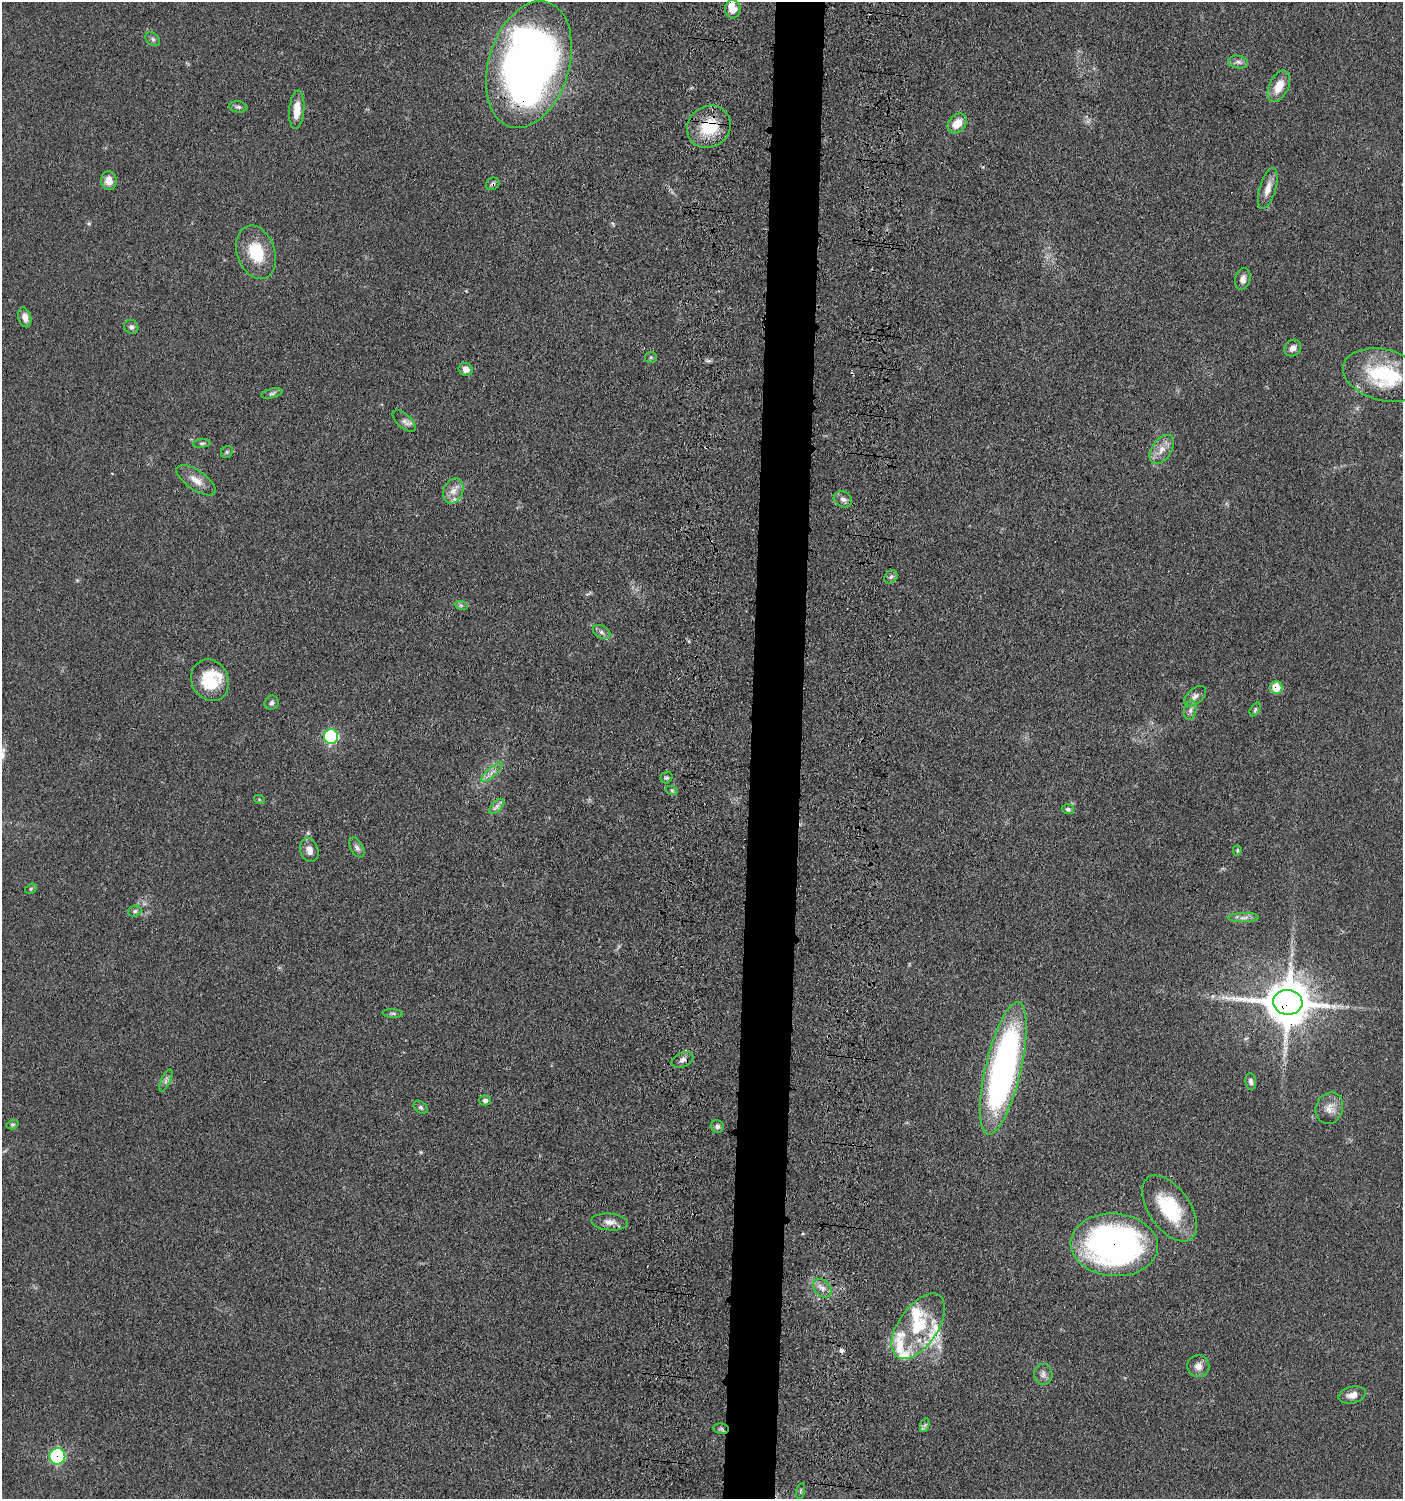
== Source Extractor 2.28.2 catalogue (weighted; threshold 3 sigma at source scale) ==
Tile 5 of 3 x 3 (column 2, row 2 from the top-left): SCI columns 1599-2999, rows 1591-3087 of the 4709 x 4683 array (HDU 1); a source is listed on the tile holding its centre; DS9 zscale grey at full resolution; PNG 1405 x 1501 px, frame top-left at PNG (2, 2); each listed source drawn as its Kron ellipse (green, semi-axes under 4 px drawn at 4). Shown black and unused: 4% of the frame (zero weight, under 3 of 4 exposures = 9% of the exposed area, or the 3 px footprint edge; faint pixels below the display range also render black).
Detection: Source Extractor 2.28.2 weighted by HDU 2 'WHT'; one run over the whole footprint, this tile lists its part. Background 0.0597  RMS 0.005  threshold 0.0223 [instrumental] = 3 sigma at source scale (4.5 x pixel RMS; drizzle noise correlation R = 1.50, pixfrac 1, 0.05/0.05 arcsec/px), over >= 5 px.
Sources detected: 85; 1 too faint to see at this stretch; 2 cosmic-ray / hot-pixel residue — neither listed nor drawn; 9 inside a brighter listed object's ellipse — not listed separately; the other 73 listed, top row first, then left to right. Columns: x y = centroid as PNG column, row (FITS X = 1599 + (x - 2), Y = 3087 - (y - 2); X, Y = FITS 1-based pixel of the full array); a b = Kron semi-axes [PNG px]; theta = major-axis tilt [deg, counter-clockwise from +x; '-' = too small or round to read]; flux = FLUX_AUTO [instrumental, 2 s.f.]
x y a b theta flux
733 9 9 7 -87 5.9
153 39 8 5 -43 1.2
1238 62 10 6 -10 1.8
529 64 65 40 73 370
1279 86 16 9 65 7.7
238 107 9 5 -7 1.3
297 110 19 7 85 7.3
957 123 11 8 46 7.8
709 127 22 20 37 21
109 181 9 8 - 4.7
493 184 7 6 - 1.2
1268 188 21 8 74 5
256 252 27 19 -71 17
1243 279 11 7 78 2.8
25 317 10 6 -74 3.6
131 327 7 6 - 1.4
1293 348 9 7 45 2.5
651 357 6 5 - 0.85
466 369 7 6 - 3.1
1384 375 42 25 -14 40
272 393 11 4 13 1.2
404 421 14 7 -41 2.3
202 443 9 3 5 0.83
1162 449 16 10 57 5.2
227 452 6 5 - 0.96
196 480 23 9 -34 5.5
453 491 13 9 64 4.1
843 499 9 7 -28 2.2
891 577 7 5 45 1.2
461 605 7 4 -19 0.81
601 632 9 6 -28 1.6
210 680 21 18 -64 20
1276 687 6 6 - 11
1195 696 13 7 42 2.4
272 703 7 6 - 1.3
1255 709 7 4 63 0.9
1190 710 10 6 79 1.7
331 737 7 7 - 51
492 772 14 4 42 2.6
666 778 6 5 - 1.1
672 791 6 4 -20 0.77
259 799 5 3 - 0.5
497 806 9 5 45 1.8
1068 809 6 5 - 1.1
357 847 11 6 -60 1.9
309 850 12 9 -70 3.7
1237 850 5 4 - 0.7
31 889 6 4 31 0.67
135 911 6 5 - 0.97
1243 918 15 4 1 2.3
1288 1002 14 12 -8 2100
393 1014 10 4 -5 1
682 1060 11 7 23 2.3
1003 1068 68 18 77 200
166 1080 12 4 65 1.6
1251 1082 8 5 -81 1.4
485 1100 5 5 - 1.4
421 1107 8 5 -39 1.1
1329 1108 16 13 67 5.2
13 1124 6 4 17 0.76
717 1126 6 6 - 1.5
1169 1208 38 20 -55 30
610 1222 18 8 -5 3.6
1114 1245 43 31 -4 200
822 1288 10 7 -45 2.9
918 1326 37 19 55 26
1198 1366 11 11 - 3.5
1043 1374 10 9 - 2.4
1352 1395 14 8 14 3.8
925 1425 7 4 71 1
721 1429 8 5 -9 0.92
57 1456 8 8 - 56
801 1491 8 3 77 0.59
Overlapping masked pixels (flux is a lower limit): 8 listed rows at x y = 733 9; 529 64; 709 127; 493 184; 1276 687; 1288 1002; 1114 1245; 57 1456
Isophote crosses this tile's border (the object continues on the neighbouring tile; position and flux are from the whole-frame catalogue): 1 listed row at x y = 733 9